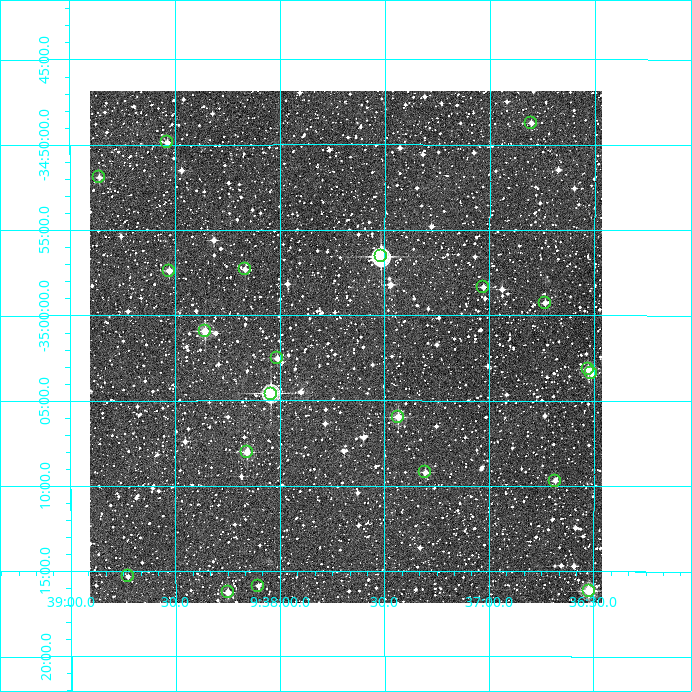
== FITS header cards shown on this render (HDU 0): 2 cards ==
NAXIS1  =                  512
NAXIS2  =                  512

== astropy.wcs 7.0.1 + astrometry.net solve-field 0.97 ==
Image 512 x 512 px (HDU 0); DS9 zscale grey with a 90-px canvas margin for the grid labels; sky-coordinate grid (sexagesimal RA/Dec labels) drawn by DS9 from the SOLVED WCS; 21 Tycho-2 reference stars matched to detected sources circled (green)
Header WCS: RA---TAN/DEC--TAN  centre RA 09:37:41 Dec -35:02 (144.42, -35.03 deg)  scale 3.52 arcsec/px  FOV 30.0' x 30.0'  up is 0 deg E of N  parity normal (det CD < 0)
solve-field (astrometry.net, Tycho-2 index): VERIFIED the header's WCS against the Tycho-2 star catalogue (verified at 2 index scales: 13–21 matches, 0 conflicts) and refined it, rather than solving blind
Solved WCS: RA---TAN-SIP/DEC--TAN-SIP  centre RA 09:37:41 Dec -35:02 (144.42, -35.03 deg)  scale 3.52 arcsec/px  FOV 30.0' x 30.0'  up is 0 deg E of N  parity normal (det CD < 0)
The solver's refit moves the header's centre by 1 arcsec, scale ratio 1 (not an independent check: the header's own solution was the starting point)
Tycho-2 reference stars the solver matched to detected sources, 21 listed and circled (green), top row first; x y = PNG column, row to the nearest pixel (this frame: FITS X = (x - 90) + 1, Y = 512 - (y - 91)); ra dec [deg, ICRS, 3 dp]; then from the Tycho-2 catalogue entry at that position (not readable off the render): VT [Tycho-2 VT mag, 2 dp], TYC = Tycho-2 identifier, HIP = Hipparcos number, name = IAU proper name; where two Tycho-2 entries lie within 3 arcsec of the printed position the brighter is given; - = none
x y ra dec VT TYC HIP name
531 123 144.201 -34.812 11.57 7175-1834-1 - -
167 142 144.634 -34.831 11.27 7175-1731-1 - -
99 177 144.715 -34.865 11.65 7175-1314-1 - -
381 256 144.379 -34.943 8.57 7175-1661-1 - -
245 269 144.541 -34.955 11.50 7175-1972-1 - -
169 271 144.632 -34.956 10.57 7175-1847-1 - -
483 287 144.257 -34.973 11.47 7175-2030-1 - -
545 303 144.183 -34.987 11.05 7175-2425-1 - -
205 331 144.589 -35.015 10.01 7175-2157-1 - -
277 358 144.503 -35.042 11.00 7175-1952-1 - -
588 369 144.133 -35.052 10.49 7175-2118-1 - -
591 373 144.128 -35.057 11.35 7175-2130-1 - -
271 394 144.510 -35.077 8.74 7175-2266-1 47269 -
398 417 144.359 -35.099 10.02 7175-2051-1 - -
247 452 144.539 -35.134 10.53 7175-2128-1 - -
425 472 144.326 -35.153 11.41 7175-2169-1 - -
555 481 144.171 -35.161 11.41 7175-2133-1 - -
128 576 144.682 -35.255 12.19 7175-2462-1 - -
258 586 144.526 -35.264 11.83 7175-967-1 - -
589 591 144.131 -35.269 9.90 7175-472-1 - -
228 592 144.563 -35.271 10.55 7175-945-1 - -